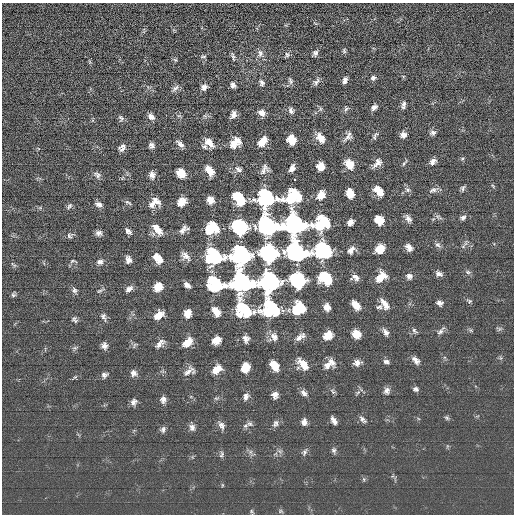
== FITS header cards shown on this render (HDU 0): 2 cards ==
NAXIS1  =                  512 / length of data axis 1
NAXIS2  =                  512 / length of data axis 2

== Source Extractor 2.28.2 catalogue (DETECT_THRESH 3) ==
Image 512 x 512 px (HDU 0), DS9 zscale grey, 1 PNG px = 1 image px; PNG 516 x 516 px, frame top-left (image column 1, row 512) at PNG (2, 3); no overlay
Background 0.87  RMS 15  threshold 45.5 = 3 sigma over >= 5 px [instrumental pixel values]
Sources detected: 187; all 187 listed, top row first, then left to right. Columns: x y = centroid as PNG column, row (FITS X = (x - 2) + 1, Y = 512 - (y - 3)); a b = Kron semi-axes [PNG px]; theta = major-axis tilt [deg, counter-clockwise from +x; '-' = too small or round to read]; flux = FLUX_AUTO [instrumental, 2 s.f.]
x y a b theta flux
315 23 8 3 -32 1200
344 51 7 5 -89 1700
260 53 12 8 88 5200
315 53 8 6 53 3100
287 55 8 6 -75 2500
203 56 8 4 -3 1600
233 57 12 4 -77 2400
175 60 6 5 - 1500
373 78 7 6 - 2800
345 80 7 5 72 3800
290 81 10 5 -70 2500
316 81 10 6 57 3300
262 83 9 6 -74 3000
233 85 6 5 - 3500
204 87 8 7 - 4400
175 88 12 6 44 3600
403 105 10 5 79 3800
374 107 8 6 42 4000
320 109 7 4 90 1600
346 109 8 6 61 2400
291 111 9 7 -66 3600
262 113 8 6 -29 5900
233 114 8 5 65 5000
179 116 6 4 -18 1500
205 116 6 4 -72 1500
151 117 8 6 -40 5100
121 118 9 6 -64 2700
433 133 8 7 - 3400
403 135 8 7 - 5000
375 136 10 4 57 2800
348 137 15 7 44 5400
320 138 11 7 -55 12000
291 140 8 7 - 16000
209 142 12 7 -47 9700
262 142 9 6 48 15000
235 143 11 7 41 14000
180 144 9 5 -43 4600
151 145 6 6 - 3700
204 147 9 5 -32 2500
122 148 10 7 49 4500
462 159 5 5 - 1500
433 161 9 6 45 4900
377 163 14 7 46 6500
404 163 10 3 54 1900
349 164 10 7 -51 15000
321 166 7 7 - 13000
292 168 7 5 67 5200
238 169 10 6 -36 3600
264 169 11 7 58 5200
210 171 10 6 -54 12000
181 173 8 7 - 16000
97 175 11 7 -34 3700
152 175 9 7 -83 5100
294 179 3 3 - 2000
493 186 6 4 -47 1200
463 188 7 5 71 2400
408 190 8 6 -31 3000
433 190 13 6 21 4200
379 191 11 7 -49 14000
350 193 8 6 -75 14000
321 195 9 7 55 12000
266 197 13 13 - 100000
292 197 15 10 22 73000
239 198 11 7 -54 58000
210 200 7 6 - 9000
128 202 10 4 -33 2200
154 202 14 9 32 10000
182 202 8 7 - 12000
99 204 9 6 -25 4500
69 206 10 5 49 2500
438 217 11 5 -26 2500
408 218 10 6 -59 4900
463 218 8 6 17 3000
379 220 8 7 - 17000
350 222 6 5 - 6100
322 223 13 10 34 71000
295 224 15 13 2 280000
268 225 12 9 -48 430000
239 227 9 8 - 290000
211 228 10 8 32 59000
157 229 12 8 -52 13000
183 230 11 6 55 5300
128 231 8 5 -47 3900
99 233 8 6 -5 4200
69 235 8 7 - 3000
465 243 11 4 69 2900
438 245 9 6 -43 3200
409 247 9 6 -50 6200
380 249 8 7 - 17000
324 250 14 12 3 110000
351 250 11 7 50 5900
297 251 12 9 -43 440000
268 253 9 9 - 630000
240 255 12 10 37 430000
185 256 13 8 -40 6500
213 256 14 12 9 100000
158 258 9 6 -49 15000
128 260 8 6 -79 5500
73 261 9 4 0 1700
100 262 9 7 13 4100
13 265 11 3 -40 1600
468 272 9 5 -10 2400
439 274 8 6 -14 4200
409 276 8 7 - 4500
355 277 11 7 -14 5300
381 277 13 9 44 15000
326 278 11 8 -43 58000
297 280 9 8 - 300000
269 282 11 10 - 430000
242 283 15 13 7 270000
215 284 14 10 -33 70000
187 285 7 5 -37 4900
158 287 8 7 - 17000
129 289 9 6 29 4600
74 290 8 6 -51 2700
100 291 11 4 26 1900
13 295 6 4 63 1800
469 301 7 4 -21 1800
439 303 7 5 -21 4000
385 304 15 6 -56 8700
356 305 10 6 -48 12000
327 307 7 6 - 8500
379 307 8 5 16 2300
271 309 14 14 - 100000
298 309 10 8 42 60000
244 310 14 10 -47 72000
216 311 10 6 -60 11000
187 313 7 6 - 12000
158 315 10 6 39 13000
103 317 10 6 -65 3200
74 320 8 6 -53 2400
499 329 6 4 71 1700
470 330 6 4 -71 1400
414 331 9 5 -46 2500
441 331 14 5 51 3600
386 332 10 6 -58 4400
356 334 7 7 - 16000
303 336 8 7 - 3100
328 336 9 7 39 13000
274 337 11 8 -55 6500
299 338 13 6 49 5100
246 339 8 6 -80 4900
216 340 7 6 - 13000
187 342 10 6 41 14000
160 343 13 6 45 4900
135 345 8 4 63 1500
104 346 7 7 - 4500
75 348 7 5 43 2000
416 360 10 6 -47 5300
331 362 12 6 -51 6000
386 362 7 5 -22 3200
357 363 9 7 9 5200
303 364 13 7 -48 14000
327 365 10 8 25 7500
274 366 10 6 -55 17000
245 367 8 7 - 17000
217 369 10 7 41 12000
188 371 15 7 39 5800
134 373 8 7 - 4500
104 375 8 6 18 3300
75 377 5 4 - 1100
415 389 7 5 -21 2700
333 391 9 4 -51 2000
387 391 8 7 - 4300
358 392 6 5 - 2000
304 393 9 6 -44 3900
275 395 7 6 - 5300
246 397 9 6 81 4200
216 398 6 3 -18 1300
163 400 8 6 84 4300
134 402 8 6 53 4200
447 418 7 5 -37 1800
334 420 8 4 -59 4800
363 420 11 5 -44 3100
304 422 7 6 - 4700
275 423 10 7 65 3400
250 424 9 7 -12 3500
221 425 11 7 -59 4300
192 427 8 7 - 4200
163 429 8 6 69 2900
334 450 8 6 -79 2500
250 452 7 4 71 2000
304 452 9 6 65 2700
221 454 9 5 69 2100
222 485 5 3 - 860
251 511 6 4 -89 1300
280 511 6 4 72 1300